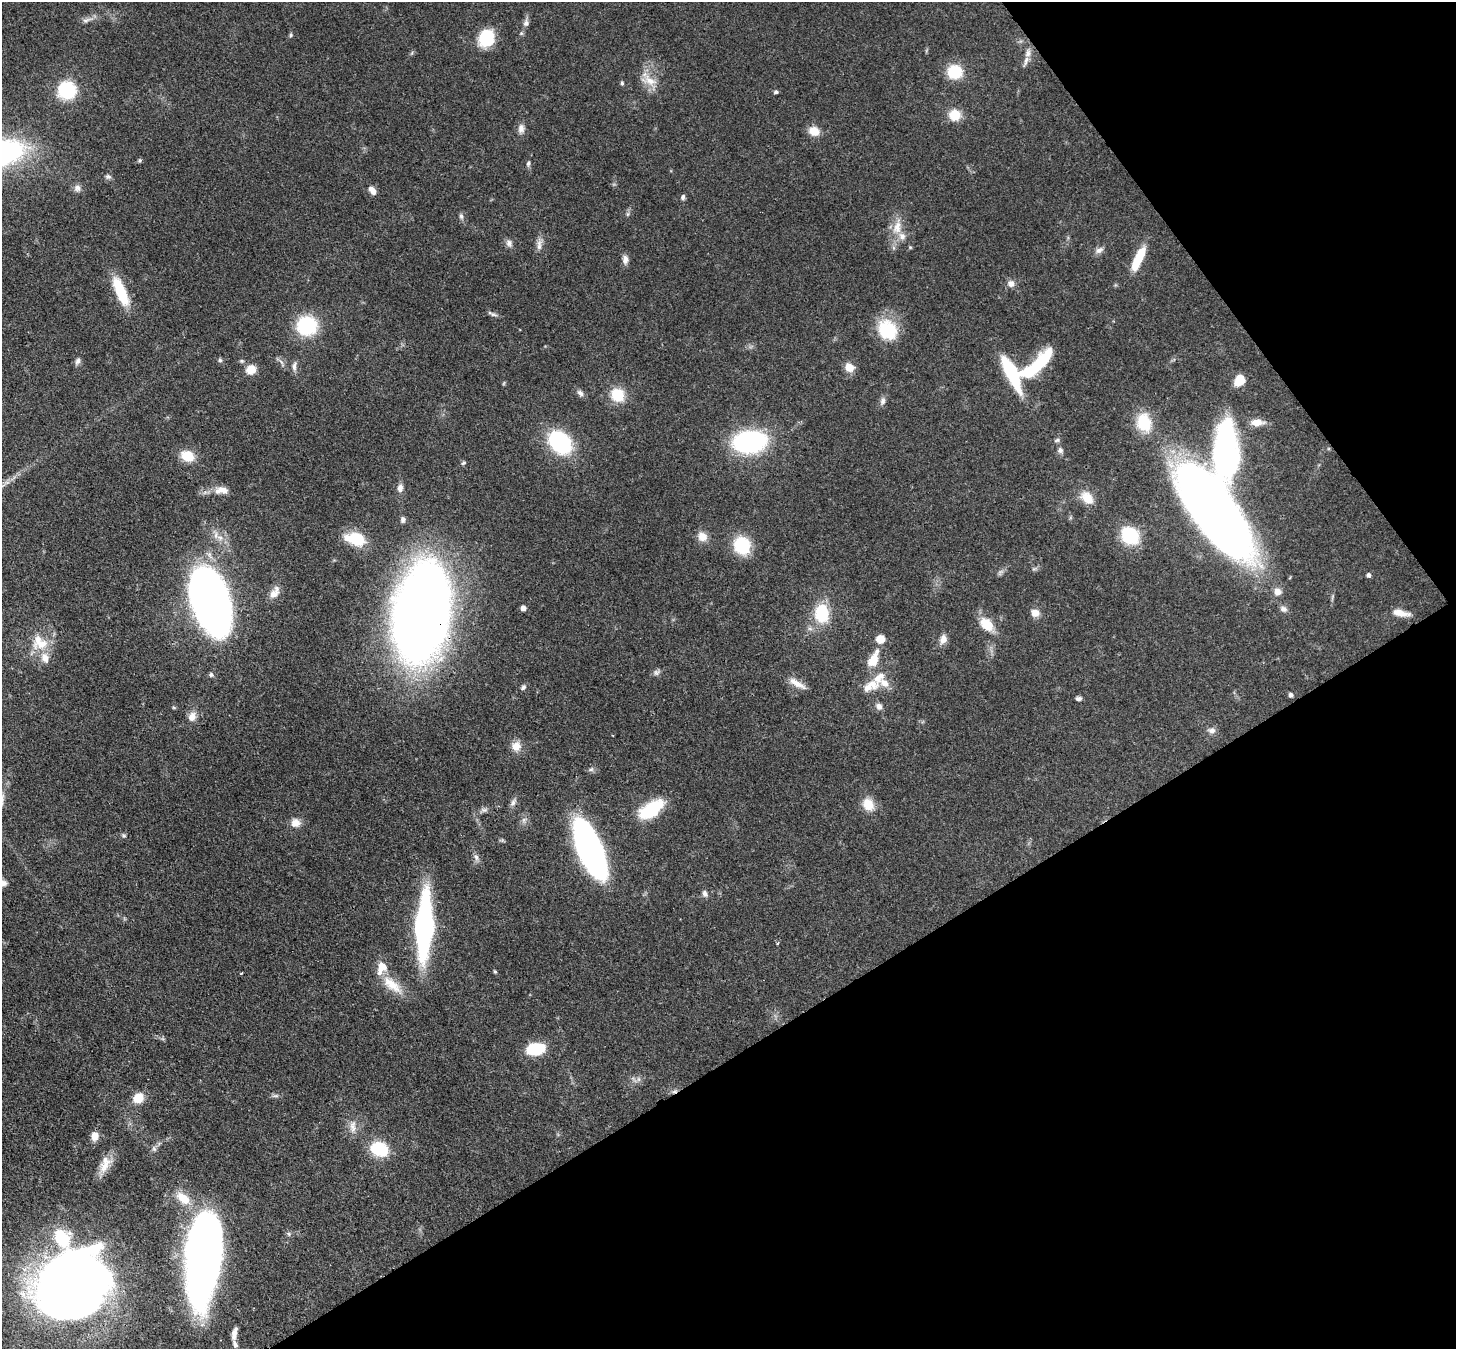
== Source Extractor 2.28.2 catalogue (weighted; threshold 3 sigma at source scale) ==
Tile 12 of 4 x 4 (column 4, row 3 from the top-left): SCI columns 4439-5892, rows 1695-3041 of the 5971 x 5942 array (HDU 1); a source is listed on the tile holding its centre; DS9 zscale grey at full resolution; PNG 1458 x 1351 px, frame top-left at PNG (2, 2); no overlay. Shown black and unused: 30% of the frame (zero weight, under 3 of 4 exposures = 7% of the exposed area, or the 3 px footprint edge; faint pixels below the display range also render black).
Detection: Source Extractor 2.28.2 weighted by HDU 2 'WHT'; one run over the whole footprint, this tile lists its part. Background 0.0752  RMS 0.0038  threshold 0.0172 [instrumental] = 3 sigma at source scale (4.5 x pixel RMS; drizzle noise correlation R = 1.50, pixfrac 1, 0.05/0.05 arcsec/px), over >= 5 px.
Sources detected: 132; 3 inside a brighter object's white glare — not listed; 11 inside a brighter listed object's ellipse — not listed separately; the other 118 listed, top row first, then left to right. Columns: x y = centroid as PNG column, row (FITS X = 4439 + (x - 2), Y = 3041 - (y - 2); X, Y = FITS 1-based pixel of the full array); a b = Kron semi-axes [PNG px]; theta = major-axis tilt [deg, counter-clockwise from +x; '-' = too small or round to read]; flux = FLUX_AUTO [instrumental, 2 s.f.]
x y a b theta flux
86 20 16 5 17 1.7
526 23 9 8 - 1.4
291 35 5 5 - 0.6
486 38 15 13 65 20
1028 53 12 7 80 2.2
955 72 12 11 - 15
649 81 23 10 -19 5.1
622 83 5 4 - 0.64
67 90 14 13 - 26
776 92 4 4 - 0.85
955 115 10 10 - 9.1
521 129 13 8 85 2.1
814 131 12 10 -21 4.9
140 160 5 5 - 0.62
528 163 7 5 62 0.78
108 176 9 5 -11 0.94
77 188 9 9 - 1.7
372 190 11 6 -56 2.4
683 197 7 5 82 0.87
628 214 7 4 89 0.67
461 216 8 5 -79 0.98
897 227 21 12 76 6.1
509 243 10 8 -65 1.6
539 245 16 6 90 2.2
1099 250 11 7 27 1.8
1138 258 28 9 65 11
625 259 10 7 -87 2.1
1011 283 10 8 -88 1.9
120 291 32 10 -66 16
493 315 12 4 -16 1
307 326 15 14 - 30
888 329 24 20 -52 17
220 360 5 5 - 0.75
77 361 9 6 65 1.2
1040 363 37 12 51 21
294 366 11 5 87 1.5
849 367 9 8 - 4.7
251 369 10 10 - 4.9
1010 369 26 11 -64 26
1240 380 11 9 64 7.2
504 383 6 3 71 0.41
580 393 10 6 -43 1.5
618 395 14 13 - 10
883 401 9 7 69 1.5
1144 422 20 15 -79 13
1257 422 17 8 1 4.2
1057 440 8 5 20 0.79
560 442 25 18 -47 34
750 442 24 16 6 68
1060 450 8 7 - 1.2
1226 452 61 25 -90 89
187 456 15 11 -28 7.6
463 463 6 5 - 0.73
400 488 10 7 89 2.1
222 490 19 10 0 4
1087 498 19 13 -44 5.7
1214 510 93 33 -55 410
403 519 7 6 - 1.3
1130 536 19 15 -46 19
702 537 11 11 - 3.9
356 539 21 12 -15 14
742 545 15 13 -59 22
1369 575 5 4 - 1.1
1277 592 9 9 - 2.7
274 593 17 9 58 3.5
210 599 45 23 -71 360
523 608 5 4 - 1.9
1283 609 11 7 -30 1.5
421 613 54 30 78 910
822 613 18 13 -84 17
1035 613 11 9 -10 2.8
1401 613 19 7 -11 4.2
987 624 19 13 -45 7.7
881 639 9 8 - 4.8
943 639 11 8 72 2.7
42 644 27 12 18 7.5
45 658 15 11 -72 3.9
873 660 19 12 61 6.7
657 672 10 7 34 1.2
211 675 7 5 -75 0.73
879 677 25 13 59 7
797 683 24 7 -30 4
523 687 7 6 - 1
1291 695 5 4 - 1.2
1079 699 7 5 7 1
879 706 9 8 - 1.8
192 716 12 10 74 3.1
1212 730 10 8 9 1.7
516 746 12 12 - 3.6
591 769 7 5 41 0.87
513 803 10 6 67 1.4
868 804 16 13 -61 5.9
651 809 33 16 34 16
484 810 10 6 9 1.2
295 823 12 11 - 3.3
124 835 7 5 -34 0.63
590 849 48 18 -67 150
476 857 8 6 -74 1.4
4 883 9 7 3 1.5
705 894 8 6 -70 1.4
424 926 50 13 87 100
778 943 4 3 - 0.43
495 972 5 3 - 0.55
241 973 4 3 - 0.33
392 985 34 13 -40 8.6
536 1049 13 9 11 23
674 1091 8 4 9 0.97
276 1096 9 4 8 0.89
138 1098 11 9 41 6.5
353 1127 18 8 -88 3.1
95 1136 11 9 87 3
154 1149 8 6 -69 0.96
379 1149 11 8 -21 30
104 1166 24 12 48 5.2
183 1198 22 12 -41 7.3
203 1261 75 24 84 280
73 1292 68 61 60 390
234 1333 15 5 77 2.5
Overlapping masked pixels (flux is a lower limit): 4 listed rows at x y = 1214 510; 421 613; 590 849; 674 1091
Isophote crosses this tile's border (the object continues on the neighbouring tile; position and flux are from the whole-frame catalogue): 1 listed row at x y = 4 883